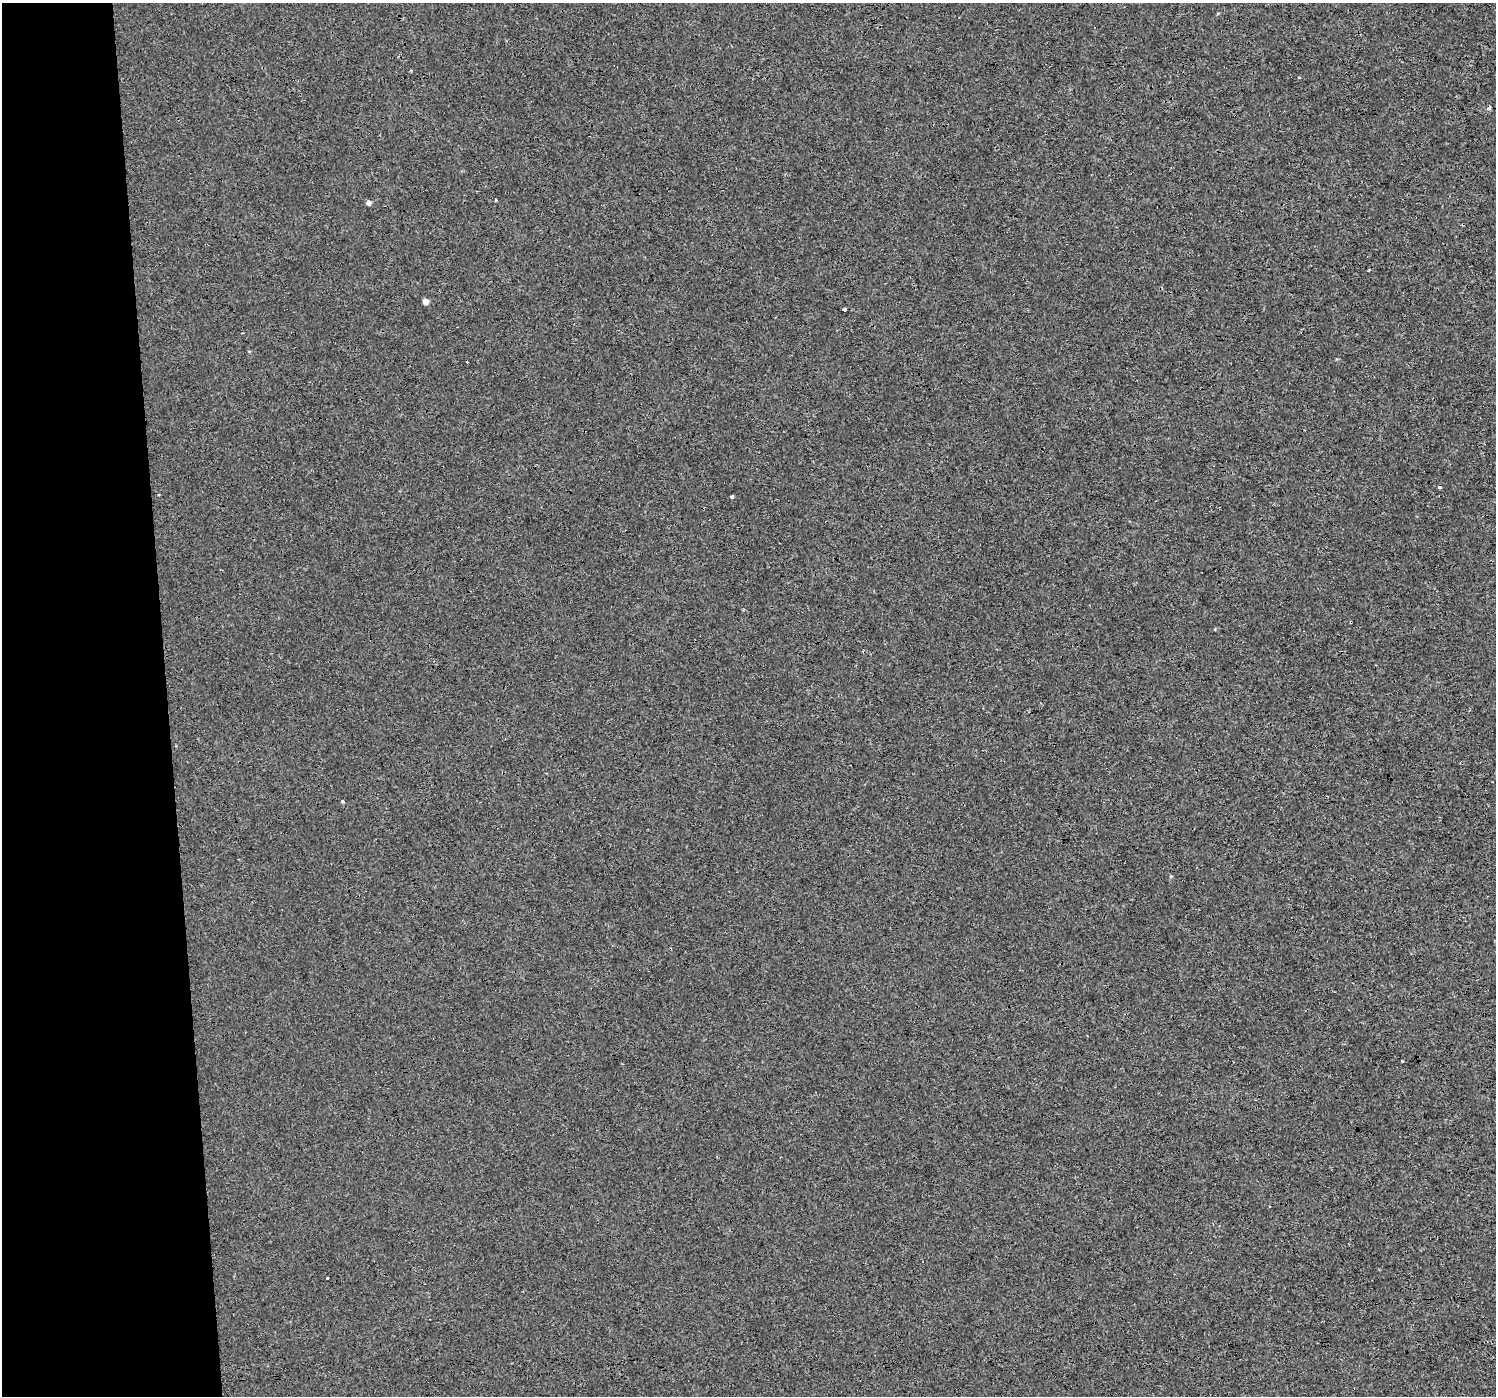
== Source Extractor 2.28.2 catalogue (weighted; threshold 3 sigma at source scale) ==
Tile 4 of 3 x 3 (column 1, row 2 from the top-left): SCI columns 1-1494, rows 1398-2791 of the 4483 x 4230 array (HDU 1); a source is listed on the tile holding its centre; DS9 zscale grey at full resolution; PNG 1498 x 1398 px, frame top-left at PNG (2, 3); no overlay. Shown black and unused: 11% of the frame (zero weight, under 3 of 4 exposures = <1% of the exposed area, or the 3 px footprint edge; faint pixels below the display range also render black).
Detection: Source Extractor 2.28.2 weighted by HDU 2 'WHT'; one run over the whole footprint, this tile lists its part. Background 5.44e-04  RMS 0.0017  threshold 0.00785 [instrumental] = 3 sigma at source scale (4.5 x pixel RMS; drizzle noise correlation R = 1.50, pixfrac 1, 0.0396/0.0396 arcsec/px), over >= 5 px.
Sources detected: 12; all 12 listed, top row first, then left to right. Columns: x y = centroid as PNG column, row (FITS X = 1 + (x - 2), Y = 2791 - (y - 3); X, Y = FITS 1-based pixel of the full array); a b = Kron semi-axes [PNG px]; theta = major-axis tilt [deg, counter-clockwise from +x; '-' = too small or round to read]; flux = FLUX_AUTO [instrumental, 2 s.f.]
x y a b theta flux
1489 108 4 3 - 1.1
496 200 2 2 - 0.16
369 203 5 5 - 0.64
426 302 5 5 - 1.3
844 309 4 3 - 1.2
467 362 2 2 - 0.16
1439 487 5 3 - 0.18
732 497 3 3 - 0.88
1351 622 3 2 - 0.15
342 802 4 3 - 0.29
1402 1061 3 3 - 0.22
327 1278 3 3 - 0.2
Overlapping masked pixels (flux is a lower limit): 2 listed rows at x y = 1489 108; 1351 622